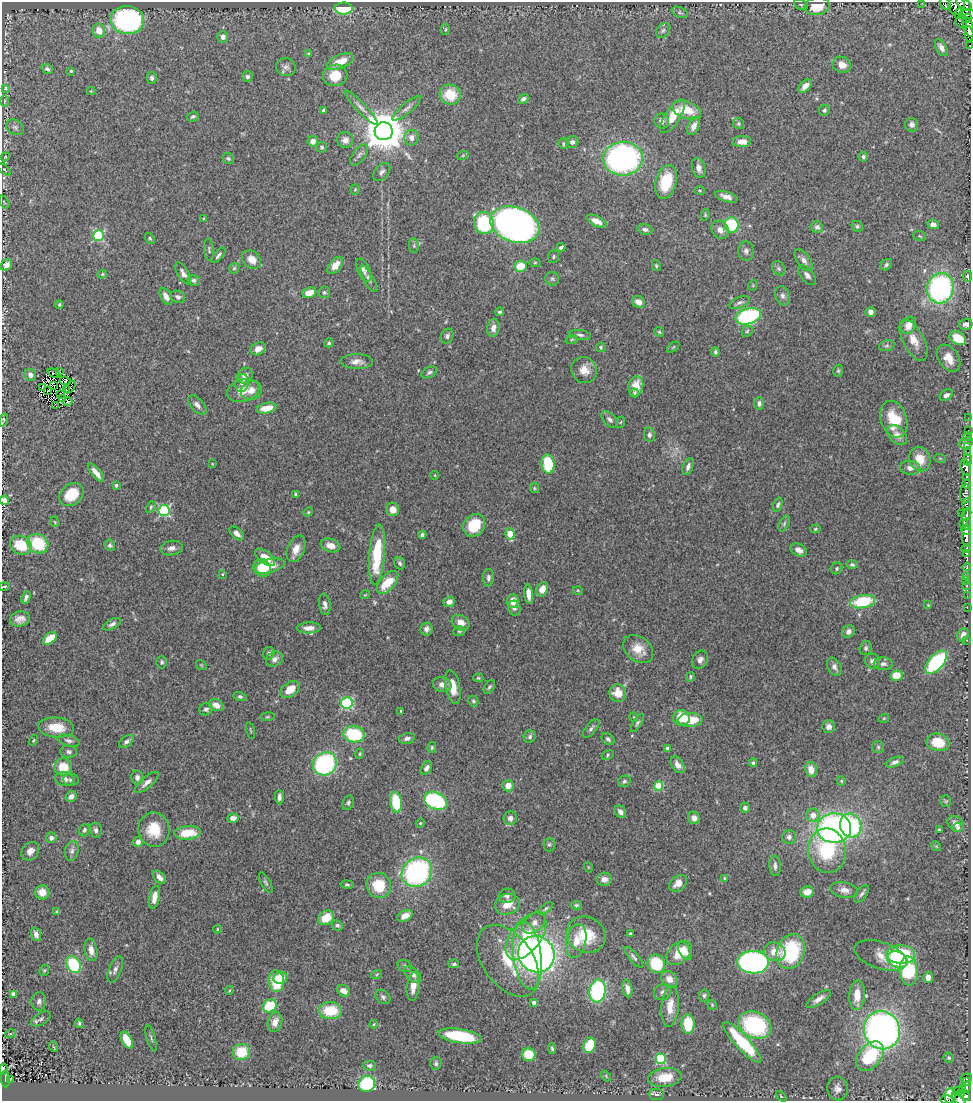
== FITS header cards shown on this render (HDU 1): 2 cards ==
NAXIS1  =                  969
NAXIS2  =                 1099

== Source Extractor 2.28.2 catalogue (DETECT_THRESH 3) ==
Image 969 x 1099 px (HDU 1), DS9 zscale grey, 1 PNG px = 1 image px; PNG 973 x 1103 px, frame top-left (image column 1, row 1099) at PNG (2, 2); each listed source drawn as its Kron ellipse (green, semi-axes under 4 px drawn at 4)
Background 0.906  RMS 0.043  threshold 0.13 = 3 sigma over >= 5 px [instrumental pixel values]
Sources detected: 473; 4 with non-positive FLUX_AUTO (blend fragments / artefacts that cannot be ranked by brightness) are neither listed nor drawn; the other 469 listed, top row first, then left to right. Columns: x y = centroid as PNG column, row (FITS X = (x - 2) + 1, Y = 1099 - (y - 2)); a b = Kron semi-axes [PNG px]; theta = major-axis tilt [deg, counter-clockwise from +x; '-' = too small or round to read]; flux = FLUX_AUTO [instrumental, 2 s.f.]
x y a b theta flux
922 3 3 2 - 4.1
945 4 6 5 - 190
964 4 8 4 -26 280
801 5 7 5 -28 4.4
817 6 13 8 8 62
956 6 9 8 - 590
344 8 9 6 -1 110
680 12 8 5 -24 6
959 14 5 3 - 20
968 14 9 4 -4 330
967 18 4 3 - 150
127 20 17 14 -4 550
961 21 6 5 - 140
968 27 10 5 -72 950
445 29 5 3 - 2.9
663 30 8 6 48 7.4
99 31 7 6 - 33
969 34 8 3 -83 760
223 37 6 5 - 11
969 45 3 2 - 42
941 48 9 5 -59 18
309 54 4 4 - 4.3
340 61 14 6 23 46
842 65 9 8 - 25
286 67 10 9 - 12
47 69 6 4 -37 7.8
71 71 4 4 - 3.1
335 75 12 10 10 61
247 77 5 5 - 6.5
152 78 6 5 - 6.9
805 86 8 5 45 16
5 88 4 3 - 3.2
91 91 4 4 - 2.5
450 95 11 10 - 76
523 99 5 4 - 8.6
4 101 6 4 89 3.6
361 108 23 5 -46 18
407 108 18 5 40 13
324 110 3 3 - 8.7
687 110 15 8 -20 66
824 110 5 5 - 6.5
673 116 19 7 57 66
193 117 6 5 - 6
662 121 7 7 - 12
738 124 5 5 - 4.9
912 125 7 6 - 11
694 126 9 5 65 18
15 127 9 7 -31 9.5
384 131 9 9 - 10000
412 138 8 7 - 17
345 140 8 8 - 17
313 141 5 5 - 18
572 142 6 6 - 9.5
742 142 9 5 1 25
564 144 5 5 - 5.3
322 147 5 5 - 4.8
359 155 12 6 53 12
463 155 6 3 19 3.7
5 157 5 3 - 2.4
863 157 5 4 - 6.1
228 158 6 5 - 6.3
623 159 20 17 4 840
699 168 10 6 -76 18
4 169 7 4 -41 4.6
382 172 10 6 50 11
666 182 17 10 74 99
355 189 5 4 - 3.3
700 190 5 3 - 2.7
726 197 11 5 -17 16
4 202 7 3 -58 2.7
705 215 6 4 80 3.6
204 218 3 2 - 2.2
596 221 11 5 -25 22
484 223 11 10 - 220
933 224 6 4 -9 11
515 225 25 17 -20 1700
731 225 8 7 - 180
857 226 6 5 - 5.8
817 227 6 5 - 10
645 230 7 5 -16 9.1
720 230 10 8 -48 18
99 236 5 5 - 250
920 236 6 5 - 4.4
150 238 6 4 -51 4.1
414 246 7 5 -80 5.3
561 247 4 3 - 5.6
209 250 11 4 -85 6
746 251 9 7 -84 11
218 255 9 4 49 7.8
553 257 6 5 - 5.2
252 260 10 8 -41 29
804 260 12 6 -55 16
535 263 5 3 - 3.3
6 265 6 5 - 18
335 265 10 6 49 31
886 265 6 5 - 5.9
521 266 6 5 - 66
656 266 6 4 -75 4.4
234 268 6 4 44 4.6
779 268 8 6 -47 6.5
364 270 12 6 -64 11
183 273 12 5 -59 14
102 274 5 4 - 3.5
807 275 12 6 -50 11
967 276 5 4 - 5.1
368 279 15 5 -60 11
552 279 7 6 - 6
194 280 6 5 - 7.8
753 285 5 3 - 2.3
940 288 15 13 74 580
324 292 6 6 - 5.1
309 293 7 5 20 30
166 296 9 5 -61 15
782 296 10 7 -70 12
178 297 7 6 - 8.3
638 302 7 5 -32 18
740 302 11 5 22 9.4
59 305 4 3 - 3.5
499 312 4 4 - 4.3
870 312 5 5 - 13
748 316 13 7 17 430
966 324 6 5 - 12
908 325 9 7 61 36
493 328 9 6 83 16
747 331 6 4 45 4.5
659 332 5 4 - 4.3
580 335 11 5 -7 8.8
447 336 7 6 - 8.3
958 338 9 6 -32 65
572 339 6 4 20 4.7
914 340 23 10 -62 40
329 343 5 4 - 4.5
887 345 8 5 17 6.5
601 347 5 4 - 4.5
673 347 7 3 37 3.5
258 349 8 6 28 19
715 352 5 4 - 6.4
949 358 15 10 -56 39
357 362 16 7 -1 21
584 370 13 12 - 36
838 371 6 4 75 4.6
59 372 2 2 - 1.8
429 372 8 5 26 7.2
54 373 7 2 -25 3.3
30 375 6 5 - 14
245 376 8 7 - 18
65 381 6 3 -7 2.4
242 383 9 6 79 12
54 385 3 3 - 4.5
636 386 10 7 79 44
70 387 7 2 59 0.45
42 388 3 2 - 1.9
66 390 4 3 - 2.4
243 390 16 11 19 41
251 390 11 9 27 25
48 391 3 2 - 1.2
635 393 4 4 - 4.3
60 394 3 2 - 2.4
946 395 7 5 34 12
63 399 3 2 - 3.2
68 401 5 3 - 9.8
759 403 6 5 - 8.9
197 405 11 6 -47 14
56 406 3 2 - 6.4
267 408 10 5 12 38
968 418 2 2 - 7.3
610 419 10 6 -45 11
894 419 19 13 -72 91
3 420 7 2 73 3.8
621 422 6 3 70 2.9
968 430 3 2 - 8.1
649 435 7 5 -81 7.8
897 435 12 7 -45 20
968 437 4 4 - 5.7
966 443 7 5 24 55
967 447 3 3 - 12
967 453 4 3 - 24
940 458 6 3 -18 3.1
920 459 12 10 -71 54
968 460 6 3 -86 17
212 464 3 2 - 2.1
548 464 9 6 -82 130
688 467 9 5 71 12
910 468 10 7 -5 18
966 468 8 5 -71 260
96 473 11 4 -50 22
435 475 4 3 - 2
967 478 4 3 - 380
966 484 4 3 - 200
116 485 3 3 - 6.5
534 488 5 4 - 3.2
71 494 13 10 39 79
296 494 4 3 - 4.6
965 494 9 5 86 130
4 500 5 4 - 24
967 504 6 4 85 280
778 505 7 4 72 6.4
151 507 6 4 60 4.1
393 509 7 6 - 22
164 511 5 5 - 310
308 512 5 4 - 3.3
961 513 2 2 - 0.79
966 515 7 4 67 190
55 522 5 3 - 2.3
784 524 8 4 64 6.3
964 524 4 3 - 390
967 524 6 3 89 130
474 525 12 10 48 100
815 529 5 4 - 3.7
966 531 5 2 - 250
237 533 8 5 -42 16
510 534 6 4 -82 80
422 535 4 4 - 8.1
966 536 11 4 -85 990
38 544 11 9 -31 140
21 545 11 9 -24 100
110 545 6 5 - 7.4
330 545 10 6 -16 25
172 548 11 7 10 15
966 548 4 3 - 320
296 549 14 8 67 29
799 550 8 5 -30 17
966 553 4 2 - 69
377 555 30 7 85 160
265 557 12 6 -39 50
400 563 6 5 - 6.5
852 565 5 4 - 5.4
270 566 15 7 15 39
967 567 4 3 - 42
262 568 9 8 - 52
837 568 6 5 - 5.4
222 574 3 3 - 2.5
966 577 4 3 - 290
488 578 9 5 88 8.4
965 581 3 2 - 9
387 582 14 7 48 74
967 586 3 3 - 35
4 587 5 2 - 3.2
542 589 7 5 65 27
578 591 5 3 - 2.5
529 594 10 4 -83 23
365 595 5 3 - 2.3
967 596 2 2 - 3.4
26 598 7 4 71 8.3
513 601 7 6 - 29
449 602 6 5 - 17
863 602 13 6 10 160
325 604 11 5 -82 12
928 605 4 3 - 2.3
967 607 3 2 - 15
514 608 7 6 - 8.7
20 619 10 7 12 19
461 623 9 7 -28 22
112 624 10 5 27 10
309 628 12 5 2 21
426 629 6 6 - 12
459 631 6 4 17 4.5
848 631 7 5 51 12
963 635 7 5 65 24
50 638 8 5 40 60
967 640 3 2 - 4.4
866 648 7 6 - 6.5
638 649 17 12 -38 46
269 653 6 5 - 6.6
274 659 9 7 30 14
700 660 10 7 58 13
872 661 8 7 - 13
162 662 6 5 - 5.6
936 662 14 7 49 270
883 664 9 6 -2 10
201 665 6 3 -34 2.8
834 667 10 6 -59 12
897 675 6 5 - 43
690 677 5 4 - 5.1
478 678 5 4 - 3.8
442 685 9 7 -17 18
453 687 17 7 -79 52
489 687 7 5 57 5.6
290 689 11 7 37 42
618 693 9 8 - 41
240 696 6 4 -15 5.6
473 701 5 4 - 5.1
347 703 6 6 - 280
216 705 7 5 -26 23
206 709 7 6 - 8.2
401 711 3 3 - 3.9
267 717 7 4 6 4.1
634 717 5 3 - 2.2
682 718 8 8 - 74
884 718 5 3 - 2.9
690 720 12 7 2 76
637 723 10 4 59 6.5
56 727 18 10 -5 62
829 727 6 6 - 14
591 728 11 5 50 9.2
250 730 8 2 -75 3.2
354 734 10 8 -9 190
530 737 6 5 - 7.9
407 738 8 5 12 11
608 739 7 5 -40 6.2
33 740 5 4 - 3.5
69 741 11 5 -16 9.5
126 741 8 5 35 9.1
938 742 11 8 -13 68
432 747 5 4 - 4.3
878 747 6 6 - 5.7
668 748 3 3 - 5.9
69 752 8 6 -8 8.5
359 754 5 3 - 3.4
607 755 6 4 31 4.6
895 762 9 4 22 10
753 763 4 4 - 4.9
325 764 12 11 - 400
678 765 9 5 -57 19
63 767 9 8 - 71
426 768 7 5 55 11
811 769 7 6 - 30
137 778 7 6 - 12
64 779 9 7 -9 19
71 780 8 6 -8 6.7
624 781 6 5 - 6.6
841 781 5 4 - 3.8
147 782 15 5 41 17
508 786 6 5 - 29
659 786 4 4 - 120
71 796 6 5 - 16
279 797 7 4 -88 11
436 801 12 8 -23 280
946 801 5 5 - 4
396 802 10 6 -81 120
348 803 7 5 72 6.5
745 808 5 5 - 8.2
620 812 7 5 -54 11
813 815 6 6 - 27
233 818 5 4 - 15
510 818 7 6 - 15
694 818 6 6 - 20
420 823 5 4 - 3
955 824 9 7 -40 18
851 825 12 10 -73 280
834 828 17 15 2 760
958 828 5 4 - 6.5
84 830 6 5 - 6.4
96 830 7 5 -77 11
154 830 17 15 -80 81
939 830 3 2 - 3
187 833 13 6 5 79
789 837 7 7 - 10
51 838 5 5 - 11
138 842 5 5 - 17
549 844 7 5 89 5.8
936 846 5 4 - 3.7
30 851 10 8 50 19
72 851 10 6 76 11
827 851 22 19 -83 220
775 866 10 5 -86 11
588 867 5 3 - 2.5
417 872 16 14 36 560
159 877 8 5 -46 16
725 878 4 3 - 3.7
604 879 8 6 5 17
266 883 11 5 -62 7.3
678 883 10 7 40 23
347 884 6 4 -11 4.4
379 885 13 12 - 91
844 890 14 7 -9 21
42 892 7 7 - 34
807 892 7 5 10 24
862 894 10 5 52 7.8
507 896 8 7 - 9.7
154 897 11 5 79 29
507 904 12 10 21 44
576 905 5 4 - 4.7
545 909 9 4 37 5.7
57 911 4 3 - 5.3
405 916 8 5 24 23
326 918 8 6 35 63
534 923 13 8 40 23
337 925 6 5 - 6.4
217 929 4 3 - 2.6
36 934 7 5 -73 14
630 934 3 3 - 4.3
586 935 20 17 -30 92
526 936 27 15 52 130
576 941 17 10 79 40
91 950 11 6 -81 22
685 951 10 5 -59 19
791 951 18 13 69 230
775 952 11 9 -16 38
679 953 14 9 41 73
536 954 19 17 -45 1100
880 955 27 13 -18 36
901 955 14 9 -2 170
527 956 34 14 -83 380
634 957 13 4 -50 8.4
897 959 11 7 -23 140
508 961 40 25 -54 140
753 962 16 11 -1 860
74 964 9 7 -62 170
454 964 5 4 - 5.4
656 964 9 8 - 120
404 966 7 6 - 6.1
115 969 14 6 69 13
44 970 6 4 68 3.8
909 971 14 9 -84 190
377 974 5 3 - 3
413 974 10 6 -45 14
928 977 5 5 - 16
280 978 7 6 - 45
669 979 9 7 -42 23
276 981 11 8 -83 110
413 986 14 6 83 27
627 988 9 4 -77 17
230 990 4 3 - 2.5
344 991 7 5 -31 21
597 991 11 8 81 300
662 992 8 7 - 9.7
13 994 4 4 - 10
704 995 6 5 - 6
857 995 15 8 86 43
383 997 8 6 -43 8.9
819 999 14 5 33 18
39 1001 9 7 87 11
534 1002 3 3 - 11
712 1005 5 4 - 3.7
270 1006 7 6 - 130
670 1006 20 8 85 40
330 1011 11 8 -1 97
41 1019 11 5 32 9.1
275 1022 10 7 71 24
79 1023 5 3 - 4
374 1024 4 3 - 2.2
688 1024 10 6 90 100
755 1025 17 13 -24 310
882 1030 19 18 - 1200
10 1034 5 3 - 3.2
460 1036 21 7 -9 200
151 1038 14 3 -73 5.7
127 1040 9 5 -63 51
742 1042 26 7 -48 170
589 1045 8 6 68 110
54 1047 5 3 - 2.7
552 1048 5 4 - 4.5
241 1052 8 8 - 87
528 1054 7 7 - 56
870 1056 17 11 50 150
949 1058 5 4 - 4.4
661 1059 5 5 - 230
436 1063 6 5 - 6.6
370 1066 6 5 - 8
3 1069 6 3 76 34
606 1076 6 3 -47 3.1
665 1077 17 9 7 72
966 1078 6 4 14 22
5 1079 8 3 -84 34
10 1080 3 2 - 1.9
966 1082 3 3 - 42
367 1084 8 8 - 190
966 1087 5 4 - 150
962 1088 4 2 - 59
838 1089 12 10 -81 17
958 1091 5 3 - 89
961 1093 3 3 - 71
657 1094 7 5 -4 10
781 1096 6 4 -47 3.2
951 1096 8 5 -90 100
965 1096 5 4 - 330
959 1099 8 4 -41 160
947 1100 7 3 0 44
At the frame edge (FLAGS 8, measured only in part): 13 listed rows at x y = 922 3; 945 4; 964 4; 968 14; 968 27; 969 34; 969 45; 3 420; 4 500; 4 587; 3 1069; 959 1099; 947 1100
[4 non-positive-flux detections neither listed nor drawn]